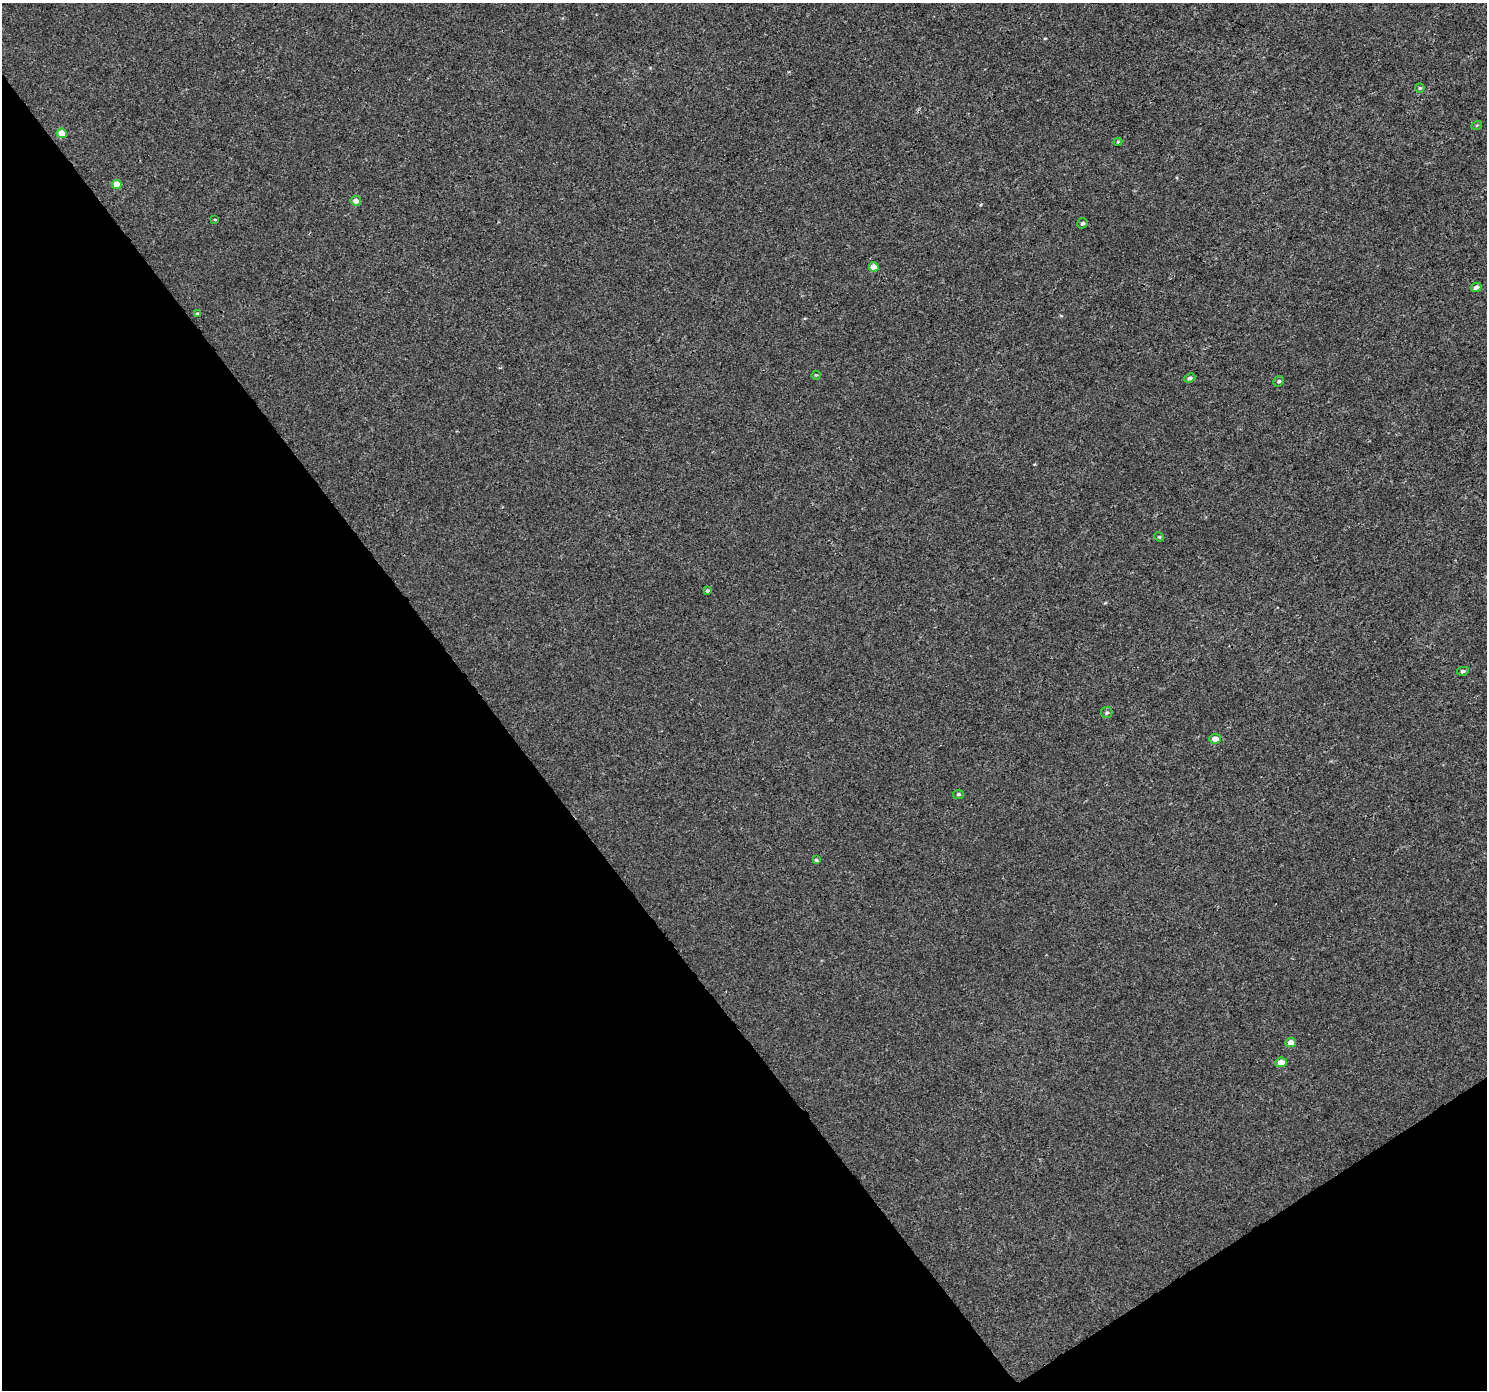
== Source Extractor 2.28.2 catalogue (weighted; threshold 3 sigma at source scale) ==
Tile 14 of 4 x 4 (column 2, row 4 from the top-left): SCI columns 1492-2976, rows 191-1578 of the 5946 x 5873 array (HDU 1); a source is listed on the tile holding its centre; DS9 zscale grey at full resolution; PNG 1489 x 1392 px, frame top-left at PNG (2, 3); each listed source drawn as its Kron ellipse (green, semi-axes under 4 px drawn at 4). Shown black and unused: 36% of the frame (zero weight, under 3 of 4 exposures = <1% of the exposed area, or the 3 px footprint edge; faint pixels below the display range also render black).
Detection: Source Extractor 2.28.2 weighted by HDU 2 'WHT'; one run over the whole footprint, this tile lists its part. Background 0.00143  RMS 0.0018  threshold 0.00791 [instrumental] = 3 sigma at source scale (4.5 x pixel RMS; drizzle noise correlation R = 1.50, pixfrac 1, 0.0396/0.0396 arcsec/px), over >= 5 px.
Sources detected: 23; all 23 listed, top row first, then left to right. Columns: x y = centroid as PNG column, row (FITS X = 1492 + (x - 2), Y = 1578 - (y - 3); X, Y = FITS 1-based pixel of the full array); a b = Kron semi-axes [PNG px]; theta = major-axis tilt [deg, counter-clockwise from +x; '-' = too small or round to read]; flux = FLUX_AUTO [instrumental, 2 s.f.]
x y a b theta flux
1420 88 5 4 - 0.22
1477 125 5 3 - 0.17
62 133 5 5 - 2.9
1118 142 4 4 - 0.17
117 184 5 4 - 2
356 201 5 5 - 1.1
215 220 4 3 - 0.13
1082 223 5 5 - 0.33
874 267 5 4 - 1.8
1476 287 5 4 - 0.7
197 314 4 3 - 0.24
816 375 5 3 - 0.17
1190 378 5 4 - 0.41
1279 381 5 5 - 0.29
1159 537 5 4 - 0.21
707 590 4 3 - 0.26
1463 671 6 4 10 0.3
1107 713 6 5 - 0.34
1215 739 6 5 - 1.3
958 794 5 4 - 0.28
816 860 3 3 - 0.21
1291 1043 5 4 - 1.7
1281 1062 6 4 5 1.5